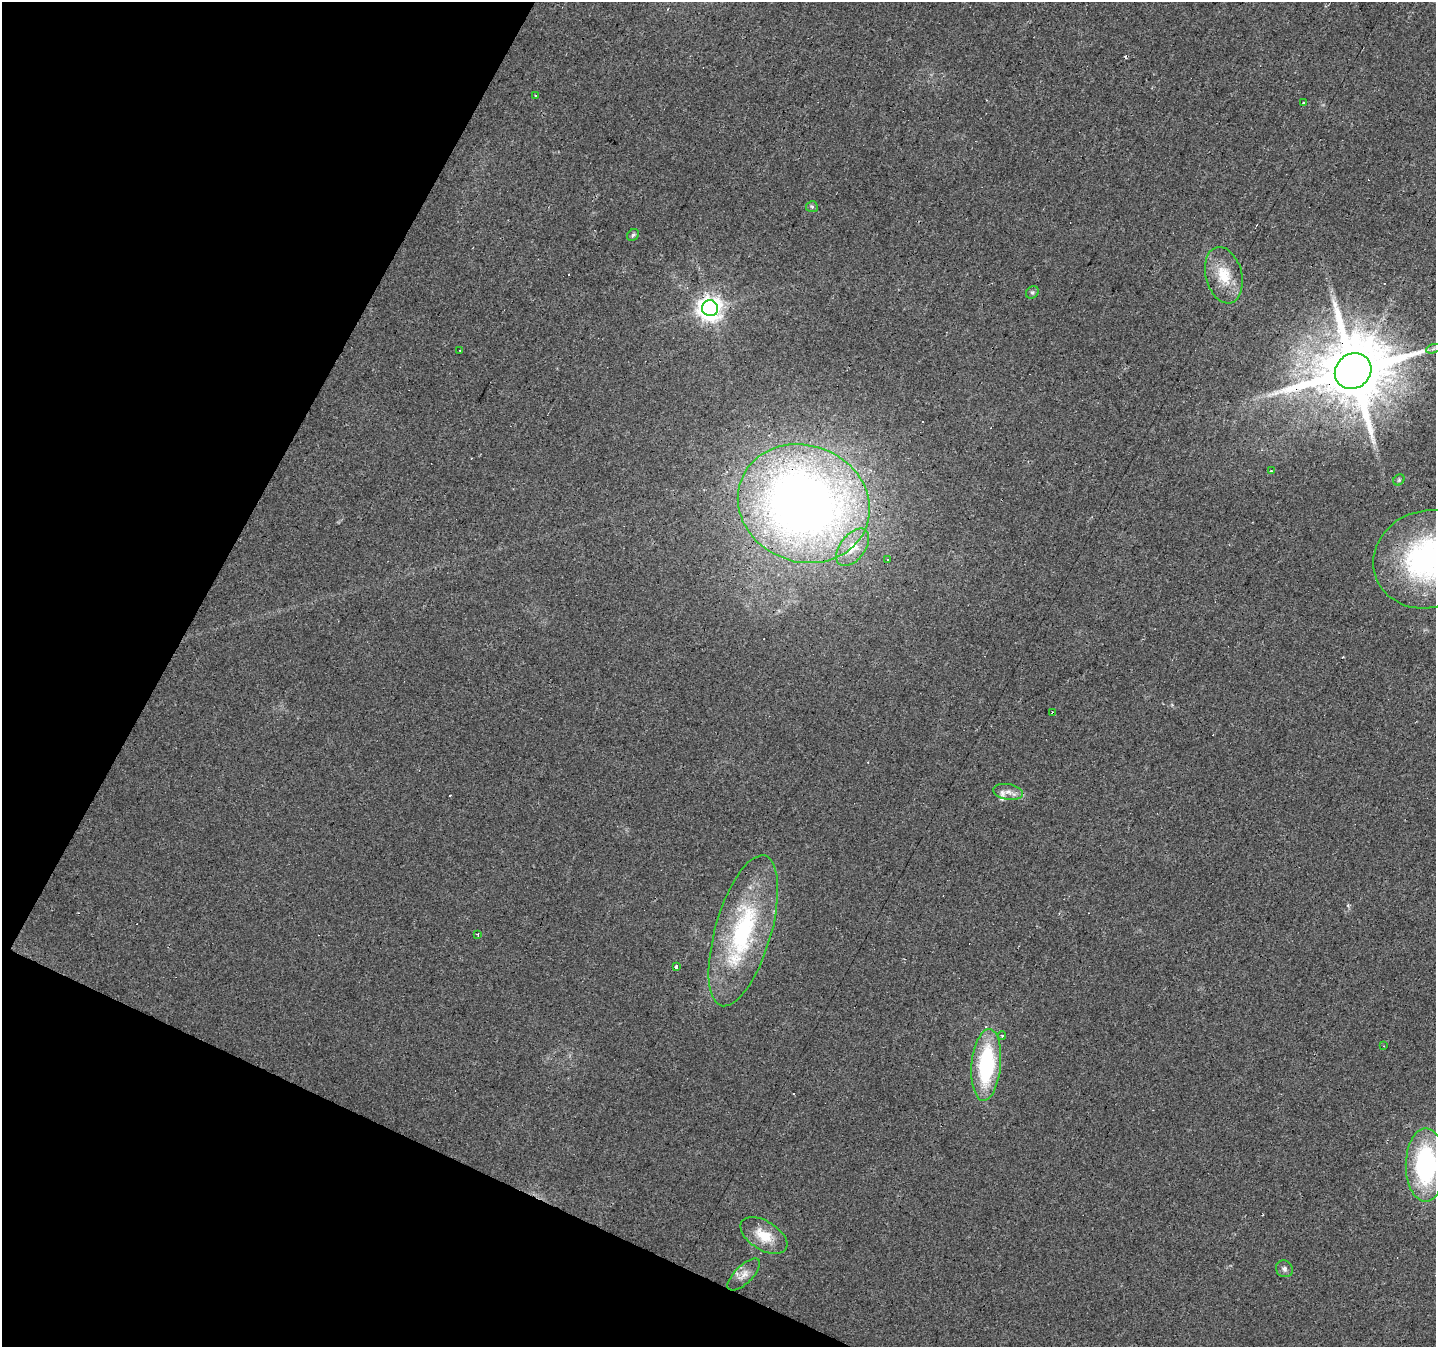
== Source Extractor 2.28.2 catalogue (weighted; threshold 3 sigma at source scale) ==
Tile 9 of 4 x 4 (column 1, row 3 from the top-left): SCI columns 5-1438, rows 1610-2954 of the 5741 x 5842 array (HDU 1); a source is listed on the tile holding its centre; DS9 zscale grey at full resolution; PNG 1438 x 1349 px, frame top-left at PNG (2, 2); each listed source drawn as its Kron ellipse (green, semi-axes under 4 px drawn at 4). Shown black and unused: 22% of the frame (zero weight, under 2 of 3 exposures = <1% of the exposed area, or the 3 px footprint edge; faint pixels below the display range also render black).
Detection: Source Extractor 2.28.2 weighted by HDU 2 'WHT'; one run over the whole footprint, this tile lists its part. Background 0.0257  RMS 0.0058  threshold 0.0261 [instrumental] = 3 sigma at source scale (4.5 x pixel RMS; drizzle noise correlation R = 1.50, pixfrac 1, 0.0396/0.0396 arcsec/px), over >= 5 px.
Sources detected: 43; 14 cosmic-ray / hot-pixel residue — neither listed nor drawn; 1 inside a brighter listed object's ellipse — not listed separately; the other 28 listed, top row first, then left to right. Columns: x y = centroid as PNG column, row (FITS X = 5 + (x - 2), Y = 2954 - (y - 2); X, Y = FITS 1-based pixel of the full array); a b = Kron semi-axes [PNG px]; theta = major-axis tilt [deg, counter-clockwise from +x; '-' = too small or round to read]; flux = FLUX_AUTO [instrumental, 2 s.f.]
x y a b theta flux
535 95 3 2 - 0.81
1304 103 3 3 - 4.1
812 207 6 5 - 0.97
633 235 6 5 - 1.1
1224 275 29 18 -75 17
1032 292 7 5 42 1.1
710 308 8 8 - 500
1433 349 7 4 19 1.3
460 350 2 2 - 0.38
1353 371 19 17 40 6400
1271 471 3 2 - 0.77
1399 480 6 5 - 0.95
804 504 67 58 -21 520
853 547 21 12 52 11
1427 559 55 48 18 120
887 560 3 3 - 0.72
1053 713 4 3 - 5.9
1008 792 15 7 -9 3.9
743 931 78 28 74 79
477 934 3 2 - 0.62
676 966 4 3 - 3.2
1002 1036 4 4 - 0.84
1384 1046 3 2 - 0.34
986 1065 36 14 85 60
1426 1165 36 20 90 79
764 1235 26 14 -32 14
1284 1269 9 8 - 2
744 1275 21 9 44 4.9
Overlapping masked pixels (flux is a lower limit): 3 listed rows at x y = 1353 371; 804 504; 1053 713
Isophote crosses this tile's border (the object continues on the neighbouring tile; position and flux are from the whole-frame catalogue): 2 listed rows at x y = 1427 559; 1426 1165
Unlisted compact peaks at least as high as the median listed source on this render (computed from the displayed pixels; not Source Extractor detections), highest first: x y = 1348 905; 1172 705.